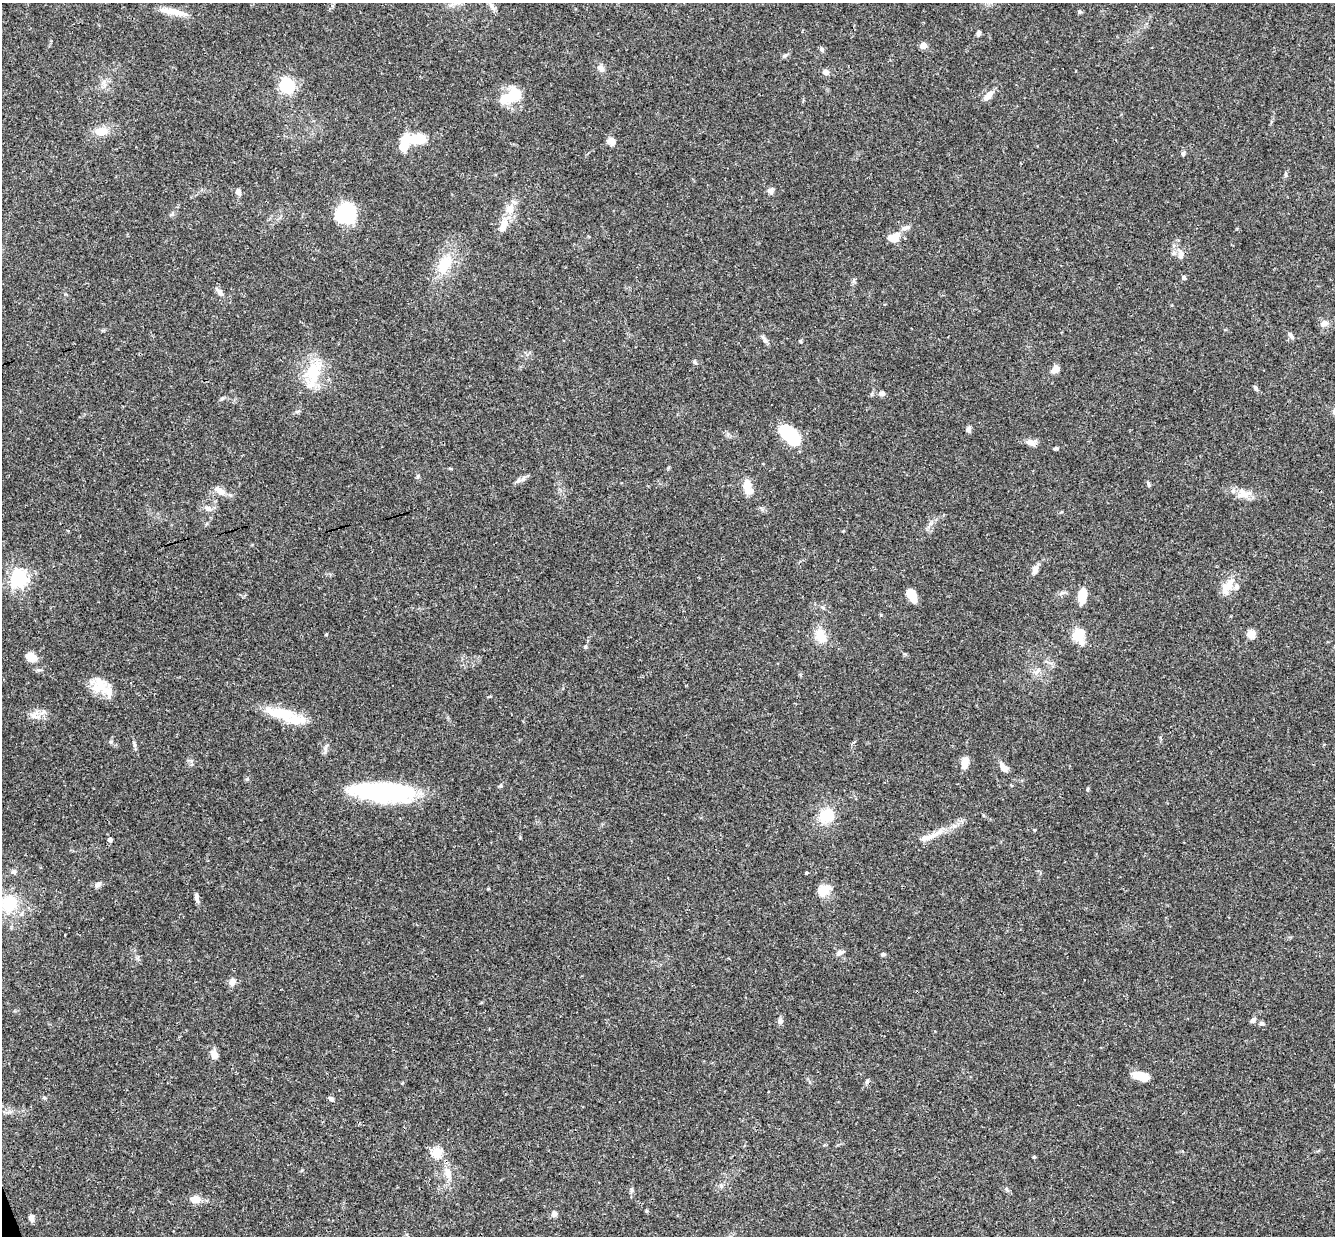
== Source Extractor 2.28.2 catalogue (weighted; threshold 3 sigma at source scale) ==
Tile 7 of 4 x 4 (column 3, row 2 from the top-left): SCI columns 2726-4058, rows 2763-3996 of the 5448 x 5402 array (HDU 1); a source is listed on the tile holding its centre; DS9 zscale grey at full resolution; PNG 1337 x 1238 px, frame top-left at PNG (2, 3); no overlay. Shown black and unused: <1% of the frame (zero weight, under 3 of 4 exposures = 6% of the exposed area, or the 3 px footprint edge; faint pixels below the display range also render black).
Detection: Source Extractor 2.28.2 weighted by HDU 2 'WHT'; one run over the whole footprint, this tile lists its part. Background 0.0769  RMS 0.0033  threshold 0.0149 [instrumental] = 3 sigma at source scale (4.5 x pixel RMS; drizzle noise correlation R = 1.50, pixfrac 1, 0.05/0.05 arcsec/px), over >= 5 px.
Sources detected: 107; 2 inside a brighter object's white glare — not listed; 8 inside a brighter listed object's ellipse — not listed separately; the other 97 listed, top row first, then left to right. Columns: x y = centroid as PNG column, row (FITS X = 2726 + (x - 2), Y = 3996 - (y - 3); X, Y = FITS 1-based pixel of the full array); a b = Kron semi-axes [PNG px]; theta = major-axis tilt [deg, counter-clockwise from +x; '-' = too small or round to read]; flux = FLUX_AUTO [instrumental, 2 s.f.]
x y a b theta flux
173 12 41 7 -11 4.6
1080 12 6 5 - 0.63
979 33 6 4 68 0.92
923 45 5 4 - 4.8
822 49 6 5 - 0.67
785 55 6 5 - 0.6
601 68 10 7 -57 1.4
825 72 6 5 - 1.8
287 85 6 6 - 70
988 95 16 6 47 2.1
506 98 23 13 26 6.6
101 131 14 10 5 4.4
416 139 25 9 0 12
609 141 10 9 - 1.3
1183 154 7 4 64 0.59
1286 175 8 4 -90 0.55
771 190 8 7 - 1.2
238 192 7 6 - 1.3
510 209 16 13 76 4.2
343 210 24 14 -73 22
172 214 8 5 84 0.68
503 224 16 10 76 3.5
906 227 16 5 22 1.3
894 238 12 8 10 5.2
1181 254 14 7 -79 2
445 264 24 15 56 9
1184 277 5 4 - 0.83
220 292 12 6 -46 1.5
1325 323 10 8 7 1.7
1291 336 8 5 -51 0.92
765 341 8 5 -53 0.93
694 362 8 4 -58 0.54
1055 369 10 7 34 2.5
313 372 34 18 75 12
1255 388 9 4 -53 0.71
882 393 6 6 - 1.1
222 398 8 3 45 0.49
968 429 7 5 53 1.1
792 439 22 16 -48 10
1031 442 13 8 -15 2
1056 448 6 4 -1 0.58
418 476 5 4 - 0.47
1148 484 8 4 -68 0.55
749 490 17 11 -46 3.4
220 491 18 7 -34 2.7
1243 493 16 12 2 3.6
208 509 9 7 -29 1.3
1035 570 12 7 76 1.6
19 578 6 6 - 130
1228 585 24 10 47 4.7
912 595 14 7 -64 6.1
1082 596 16 8 83 5.7
326 634 5 3 - 0.28
1251 634 9 9 - 2.3
1078 635 12 11 - 9.1
820 636 22 13 -64 4.8
585 647 7 4 59 0.48
31 657 12 8 -31 4
1037 671 13 5 49 1.4
99 687 20 19 - 6.8
280 714 44 14 -13 11
33 716 10 7 -53 1.6
111 741 5 5 - 0.61
965 762 11 7 82 4
1003 767 13 7 -52 2.2
1087 789 5 3 - 0.38
383 792 62 16 -4 49
827 816 18 16 45 8.8
926 837 38 8 23 4.8
110 839 4 4 - 1.2
14 872 7 6 - 0.94
806 873 4 3 - 0.48
98 884 9 6 42 1.2
488 889 4 3 - 0.29
824 890 16 11 34 4.9
196 897 10 5 -86 1.3
9 903 23 20 61 13
840 953 11 6 24 1.3
883 954 6 4 1 0.58
232 982 9 8 - 1.8
1253 1020 7 6 - 0.94
780 1021 8 7 - 1.1
1261 1023 7 5 0 0.65
214 1054 10 7 -72 2.6
1140 1076 19 8 -15 4.5
867 1081 7 4 63 0.65
44 1098 6 4 -1 0.43
331 1099 8 5 -36 0.73
437 1152 5 5 - 21
1034 1157 5 4 - 0.31
448 1173 16 9 -71 3.2
1006 1189 5 5 - 0.53
631 1190 6 4 -72 0.58
196 1199 12 9 -9 3.1
646 1211 4 4 - 0.33
554 1214 8 7 - 0.97
31 1218 6 5 - 1.8
Isophote crosses this tile's border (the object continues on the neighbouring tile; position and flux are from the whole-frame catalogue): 1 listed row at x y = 9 903
Unlisted compact peaks at least as high as the median listed source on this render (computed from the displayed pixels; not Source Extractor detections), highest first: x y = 800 341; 501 786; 247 779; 39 670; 191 761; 325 748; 135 745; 523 479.